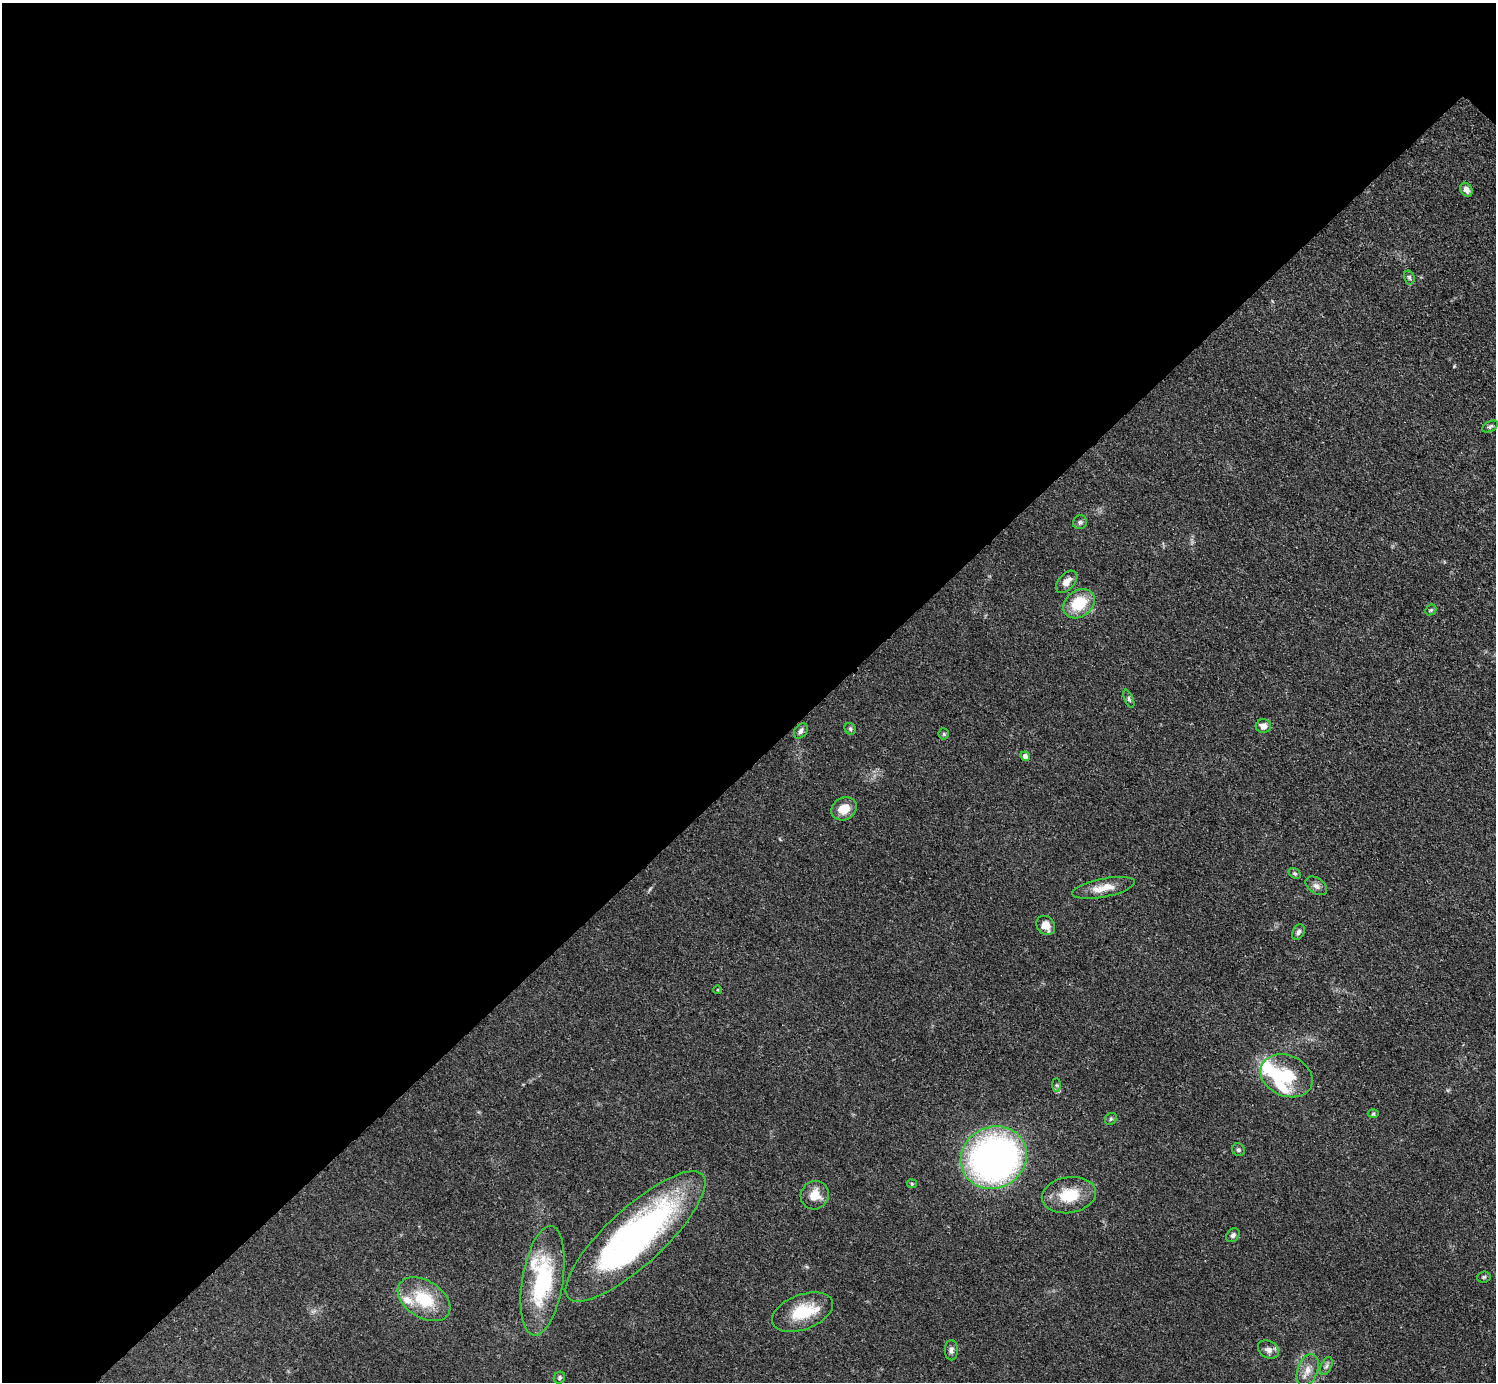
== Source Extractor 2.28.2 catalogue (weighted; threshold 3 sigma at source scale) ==
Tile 5 of 4 x 4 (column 1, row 2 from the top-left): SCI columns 9-1502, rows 3070-4449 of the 5993 x 5993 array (HDU 1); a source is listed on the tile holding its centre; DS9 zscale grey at full resolution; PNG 1498 x 1384 px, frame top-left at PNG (2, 3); each listed source drawn as its Kron ellipse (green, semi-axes under 4 px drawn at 4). Shown black and unused: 55% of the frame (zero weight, under 3 of 4 exposures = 1% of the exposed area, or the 3 px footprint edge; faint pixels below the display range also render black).
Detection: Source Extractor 2.28.2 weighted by HDU 2 'WHT'; one run over the whole footprint, this tile lists its part. Background 0.0501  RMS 0.0052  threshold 0.0236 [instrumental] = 3 sigma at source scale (4.5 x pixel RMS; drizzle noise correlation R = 1.50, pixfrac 1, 0.05/0.05 arcsec/px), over >= 5 px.
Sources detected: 47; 1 inside a brighter object's white glare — neither listed nor drawn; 6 inside a brighter listed object's ellipse — not listed separately; the other 40 listed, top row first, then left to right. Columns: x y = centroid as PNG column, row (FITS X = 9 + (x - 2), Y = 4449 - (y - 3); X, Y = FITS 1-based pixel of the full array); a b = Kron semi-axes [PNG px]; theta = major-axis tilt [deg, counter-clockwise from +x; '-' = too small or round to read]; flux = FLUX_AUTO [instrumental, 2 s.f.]
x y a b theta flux
1466 190 7 5 -57 2.7
1409 277 7 5 -74 1.1
1490 426 8 5 27 1
1080 522 7 6 - 1.4
1067 582 13 8 47 4.2
1079 604 17 13 37 18
1431 610 6 5 - 0.77
1129 699 10 4 -67 0.96
1263 726 8 7 - 3.6
850 729 6 5 - 0.91
801 731 8 6 54 2
944 734 5 5 - 0.76
1025 756 5 4 - 2
844 809 13 11 29 7.8
1295 873 6 5 - 0.86
1316 886 12 7 -35 2.6
1103 888 32 9 11 7.9
1046 925 10 8 -49 5.3
1298 932 8 5 64 1.5
718 990 4 3 - 0.47
1287 1076 27 20 -23 20
1056 1085 7 4 -89 0.94
1373 1114 5 3 - 0.64
1111 1119 6 5 - 0.89
1238 1150 6 6 - 1.4
994 1157 34 31 30 220
912 1184 5 4 - 0.64
815 1195 14 13 - 8
1069 1195 27 18 9 17
1233 1235 8 6 48 1.5
636 1236 91 28 43 180
1484 1277 7 5 4 0.86
543 1281 55 20 81 52
424 1299 29 18 -32 23
803 1312 32 17 20 19
951 1350 10 6 -90 1.8
1268 1350 11 8 -31 2.7
1326 1366 9 5 66 1.5
1308 1370 17 10 71 5.5
559 1378 6 5 - 1.1
Overlapping masked pixels (flux is a lower limit): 1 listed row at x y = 994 1157